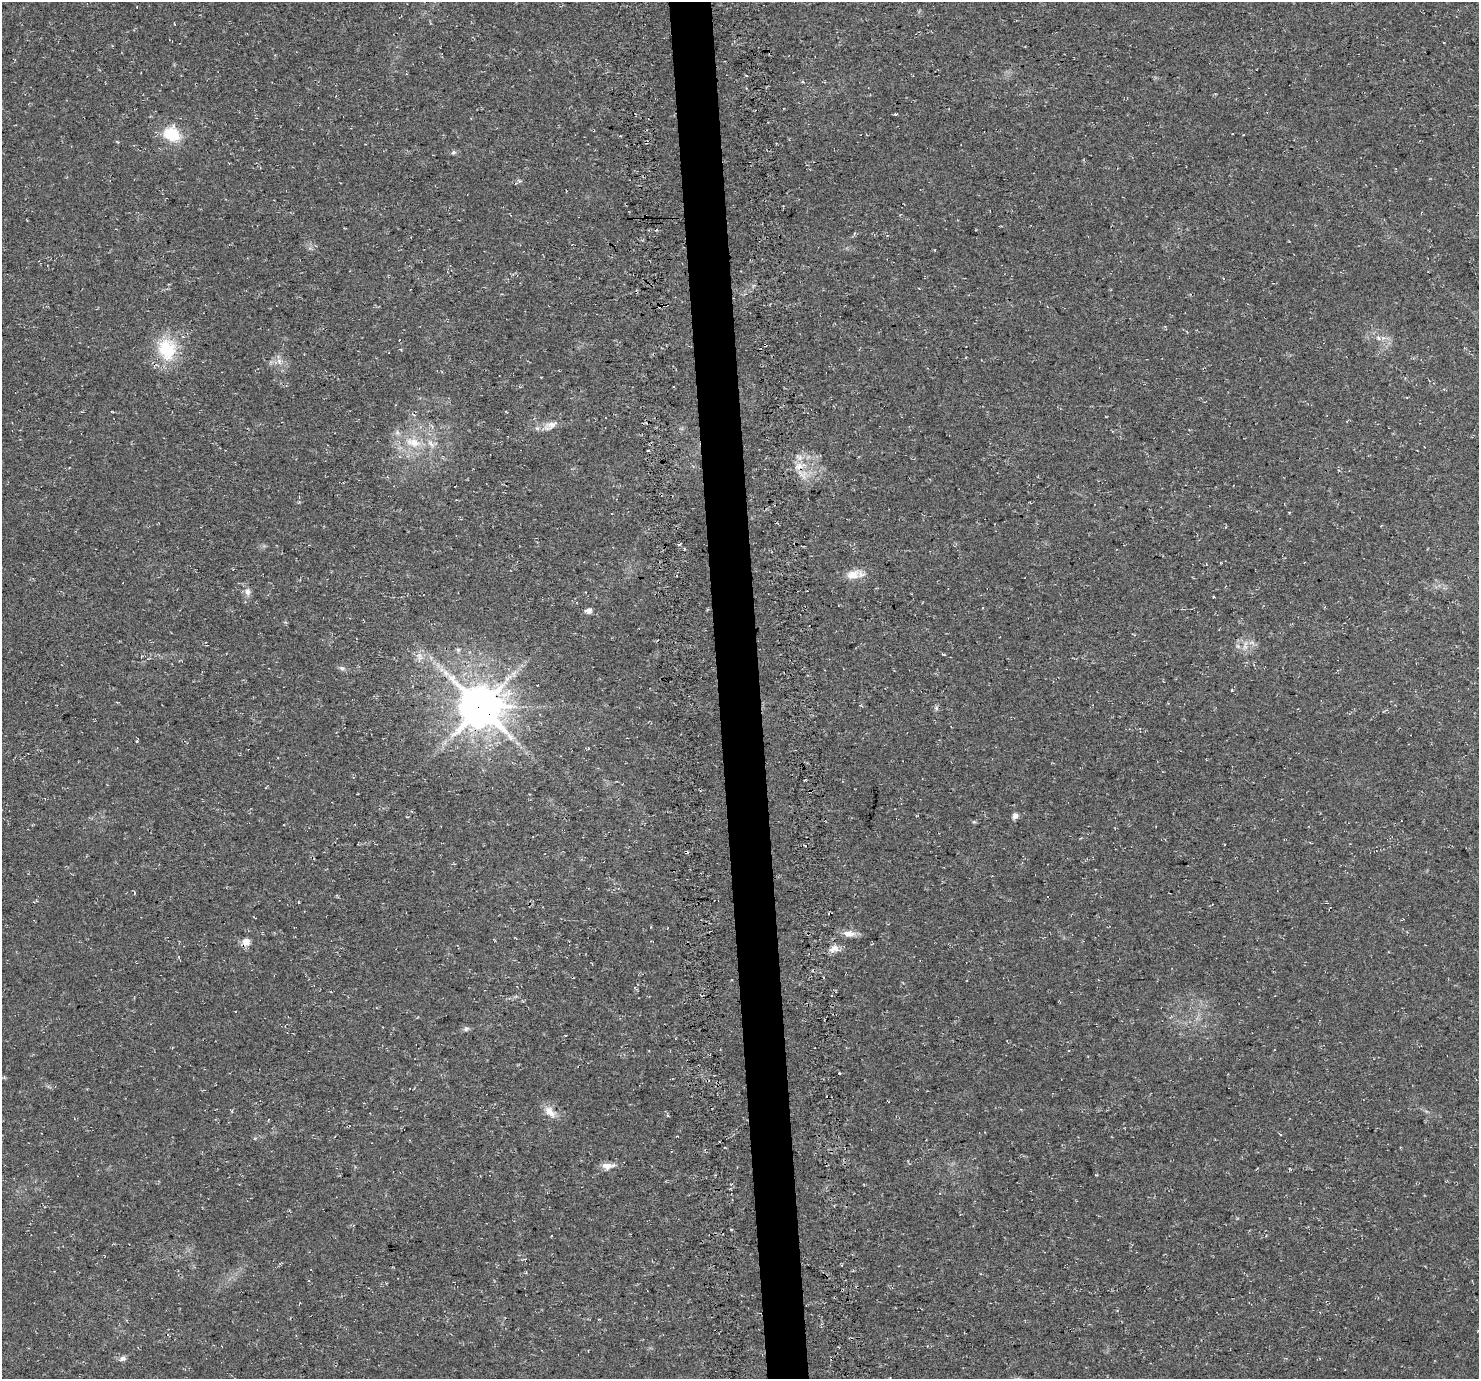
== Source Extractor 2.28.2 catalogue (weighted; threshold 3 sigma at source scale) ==
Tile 5 of 3 x 3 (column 2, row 2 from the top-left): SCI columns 1535-3011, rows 1417-2793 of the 4545 x 4172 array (HDU 1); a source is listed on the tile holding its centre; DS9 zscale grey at full resolution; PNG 1481 x 1381 px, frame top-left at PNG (2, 2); no overlay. Shown black and unused: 3% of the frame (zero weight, under 3 of 4 exposures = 4% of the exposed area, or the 3 px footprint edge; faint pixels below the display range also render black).
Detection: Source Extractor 2.28.2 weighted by HDU 2 'WHT'; one run over the whole footprint, this tile lists its part. Background 0.0302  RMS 0.0057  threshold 0.0256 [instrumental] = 3 sigma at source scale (4.5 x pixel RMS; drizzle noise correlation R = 1.50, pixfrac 1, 0.0396/0.0396 arcsec/px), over >= 5 px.
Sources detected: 44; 5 cosmic-ray / hot-pixel residue — not listed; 3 inside a brighter listed object's ellipse — not listed separately; the other 36 listed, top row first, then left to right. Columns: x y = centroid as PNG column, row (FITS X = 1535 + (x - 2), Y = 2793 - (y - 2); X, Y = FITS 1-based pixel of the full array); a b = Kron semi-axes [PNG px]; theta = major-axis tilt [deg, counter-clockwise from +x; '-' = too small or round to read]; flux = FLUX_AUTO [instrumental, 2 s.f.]
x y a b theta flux
172 134 14 11 -25 22
453 152 6 5 - 1
660 306 5 3 - 0.85
1378 338 7 6 - 1.6
167 349 28 22 -76 27
279 361 9 5 -66 2.3
674 387 2 2 - 0.56
551 425 16 11 20 4.8
413 442 23 12 -14 13
798 466 9 7 88 3.6
679 544 5 3 - 1.2
853 575 20 12 16 7.3
247 592 11 8 -88 2.9
982 608 3 2 - 0.83
588 611 10 7 12 2.1
1245 646 7 6 - 2.2
458 650 6 5 - 0.99
943 654 5 3 - 0.61
419 656 12 7 -55 3.3
342 668 8 5 -20 1.4
446 673 9 6 -60 2.5
480 707 12 12 - 2000
936 708 7 4 -72 0.98
137 741 4 3 - 0.63
809 791 3 3 - 0.64
917 816 5 3 - 0.38
1015 816 8 7 - 2
686 852 3 3 - 1.1
849 934 17 8 -4 4.9
246 942 9 8 - 4.8
834 948 14 9 19 4
466 1029 7 6 - 1.4
550 1112 18 10 -50 5.8
1280 1134 4 3 - 0.4
608 1166 18 8 5 4.6
122 1359 9 6 13 2
Overlapping masked pixels (flux is a lower limit): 6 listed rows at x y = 660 306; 798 466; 480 707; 809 791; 686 852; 246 942
Unlisted compact peaks at least as high as the median listed source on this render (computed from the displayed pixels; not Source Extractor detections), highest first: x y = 1232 690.